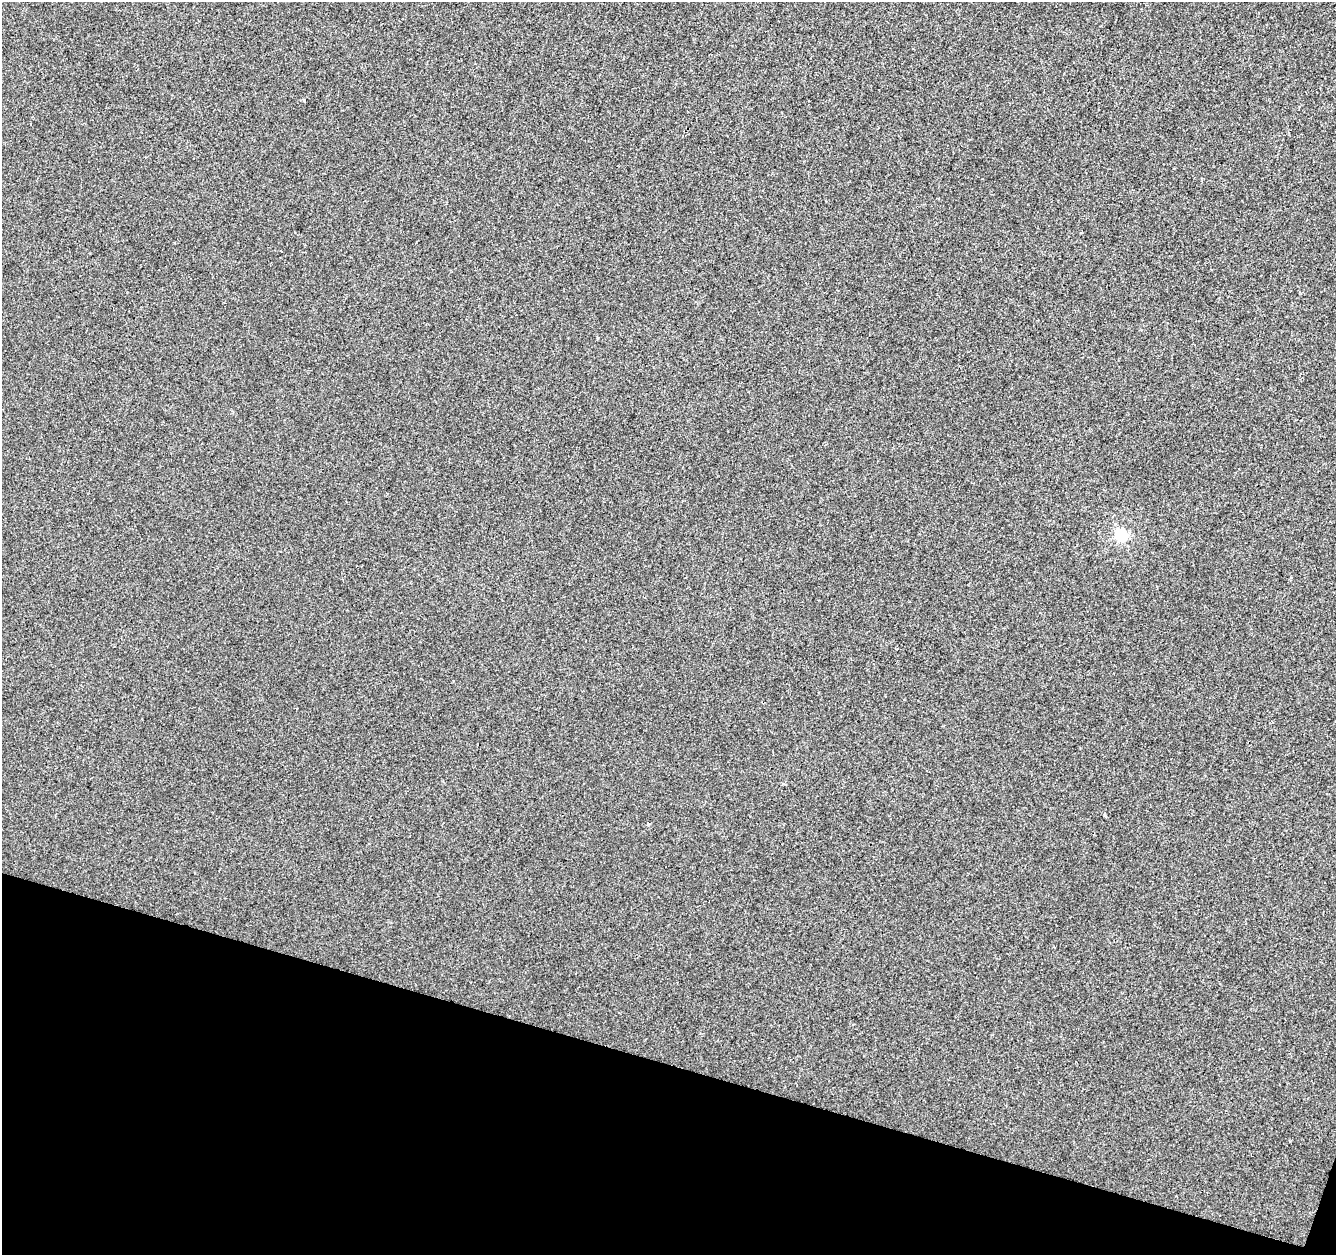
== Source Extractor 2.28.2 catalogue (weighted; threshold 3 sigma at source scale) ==
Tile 15 of 4 x 4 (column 3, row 4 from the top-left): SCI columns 2671-4004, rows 217-1469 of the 5346 x 5506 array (HDU 1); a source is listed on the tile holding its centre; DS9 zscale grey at full resolution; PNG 1338 x 1257 px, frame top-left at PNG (2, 2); no overlay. Shown black and unused: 15% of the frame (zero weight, under 2 of 3 exposures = <1% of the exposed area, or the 3 px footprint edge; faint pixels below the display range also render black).
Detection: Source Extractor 2.28.2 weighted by HDU 2 'WHT'; one run over the whole footprint, this tile lists its part. Background 1.34e-04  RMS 0.0042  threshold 0.0189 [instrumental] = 3 sigma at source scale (4.5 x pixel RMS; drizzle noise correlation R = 1.50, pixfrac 1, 0.0396/0.0396 arcsec/px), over >= 5 px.
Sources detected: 4; all 4 listed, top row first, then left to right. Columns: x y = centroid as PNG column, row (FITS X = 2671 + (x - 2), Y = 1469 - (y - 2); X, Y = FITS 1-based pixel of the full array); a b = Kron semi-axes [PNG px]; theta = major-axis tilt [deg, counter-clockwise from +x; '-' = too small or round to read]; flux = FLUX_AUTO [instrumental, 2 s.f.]
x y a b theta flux
304 100 3 3 - 0.62
281 251 3 3 - 1
1121 535 6 5 - 48
649 823 3 3 - 0.92